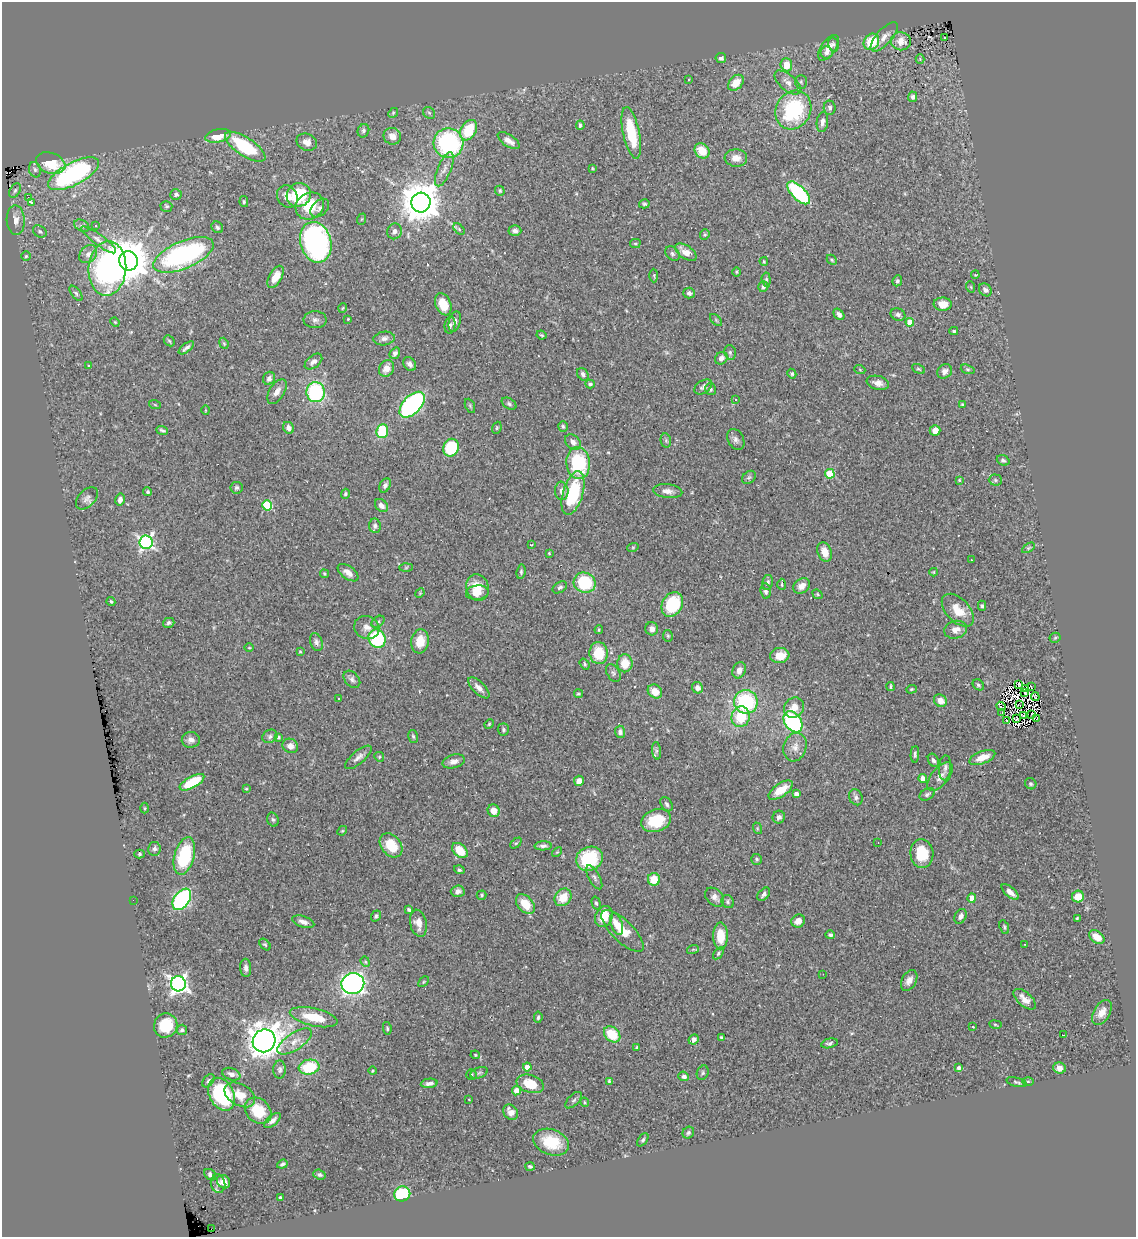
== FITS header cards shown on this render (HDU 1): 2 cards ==
NAXIS1  =                 1134
NAXIS2  =                 1235

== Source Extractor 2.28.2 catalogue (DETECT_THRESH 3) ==
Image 1134 x 1235 px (HDU 1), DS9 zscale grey, 1 PNG px = 1 image px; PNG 1138 x 1239 px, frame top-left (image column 1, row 1235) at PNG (2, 2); each listed source drawn as its Kron ellipse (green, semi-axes under 4 px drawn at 4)
Background 0.786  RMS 0.027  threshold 0.0798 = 3 sigma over >= 5 px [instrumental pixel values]
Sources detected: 377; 4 with non-positive FLUX_AUTO (blend fragments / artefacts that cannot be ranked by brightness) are neither listed nor drawn; the other 373 listed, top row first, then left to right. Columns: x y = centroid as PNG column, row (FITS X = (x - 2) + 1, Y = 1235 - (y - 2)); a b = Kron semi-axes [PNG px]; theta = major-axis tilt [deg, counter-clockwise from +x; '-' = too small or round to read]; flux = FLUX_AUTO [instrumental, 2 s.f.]
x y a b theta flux
884 37 18 7 48 14
944 37 3 2 - 3.3
901 41 10 9 - 15
871 42 8 7 - 61
833 44 7 5 -74 3.8
828 48 15 7 55 15
827 53 6 6 - 5.2
721 58 5 5 - 5.2
920 59 4 4 - 2.1
786 65 6 6 - 24
688 79 2 2 - 1.6
788 82 16 8 -40 12
801 82 7 5 -89 3.4
736 83 9 6 45 28
913 97 5 4 - 5.4
830 108 7 6 - 4.8
793 110 20 17 61 160
393 113 5 4 - 2.4
429 113 6 5 - 3.1
822 122 10 5 82 8.4
580 125 4 4 - 4.9
469 130 11 7 59 63
363 131 7 5 67 4.7
631 133 26 8 -78 73
218 136 13 6 12 33
392 136 9 8 - 15
509 141 12 6 -33 13
307 142 10 8 -22 13
448 143 15 15 - 250
245 147 23 9 -33 110
702 151 8 7 - 33
736 158 11 8 -5 15
51 163 15 10 -20 60
444 169 18 6 67 13
592 169 3 3 - 1.8
35 170 8 6 -74 5.2
73 174 28 11 28 320
15 190 8 5 62 3.7
500 191 5 4 - 3.2
799 193 14 6 -45 180
176 194 6 5 - 3.8
299 195 12 11 - 89
28 197 2 2 - 1600
287 197 12 9 -55 18
32 202 4 3 - 21
244 202 5 4 - 2.8
421 202 10 9 - 5200
644 204 5 4 - 2.6
166 206 6 5 - 2.9
310 206 15 13 34 53
320 208 11 7 45 7.3
362 219 6 3 70 2.1
16 220 15 9 -87 14
82 226 8 5 -29 4.5
95 226 3 3 - 1.7
217 227 6 5 - 3.5
459 229 7 4 -46 2.6
40 231 7 5 -33 3.9
394 231 8 7 - 9.1
515 231 6 5 - 6.1
705 235 5 4 - 2.5
99 240 21 5 -36 11
316 242 20 15 -74 410
635 243 5 4 - 2.6
686 252 12 6 -34 18
88 254 10 7 46 9.2
672 254 8 6 -46 4.9
183 255 32 13 23 320
26 256 5 5 - 2.4
832 260 5 4 - 2.6
128 261 10 9 - 6500
764 261 4 3 - 1.6
107 268 27 19 85 420
737 272 5 3 - 1.8
654 275 7 3 -89 2
975 275 4 3 - 1.6
275 277 12 6 60 20
766 280 7 4 -85 3.2
897 281 5 4 - 3.5
763 287 5 5 - 4.4
971 287 6 3 -72 1.9
985 290 7 5 -42 6.3
76 293 9 4 -52 3.9
689 293 6 5 - 4.8
443 304 11 7 -67 34
943 304 9 6 -2 22
343 308 5 3 - 1.4
839 314 6 4 -50 6.9
898 314 7 6 - 5.2
348 319 3 2 - 1.3
315 320 11 8 0 8
716 320 7 4 -46 2.7
115 322 5 4 - 1.9
455 322 10 5 74 6.7
910 322 4 4 - 33
450 325 8 5 79 4.6
954 331 4 3 - 2.4
542 335 5 3 - 2
384 339 10 7 8 8
169 341 6 4 -45 2.5
224 343 6 4 -68 2.3
186 348 9 3 39 5.3
730 352 7 5 -75 3.9
395 353 6 4 54 6
721 358 7 5 47 8.6
313 362 10 6 39 8
410 364 7 5 -54 7.6
89 366 4 4 - 2.3
386 368 9 7 60 16
918 369 7 3 -26 2.5
968 369 7 4 -19 2.8
860 370 5 3 - 1.6
945 371 8 6 42 9.6
583 374 7 5 -55 5.3
792 374 5 4 - 2.7
269 378 7 5 61 6.6
878 383 11 7 -13 11
590 384 4 4 - 4.1
703 387 10 6 33 6.9
710 389 6 5 - 4.1
277 392 14 7 58 12
316 392 10 9 - 160
735 399 4 3 - 2.4
509 404 8 5 -32 3.7
962 404 3 3 - 1.7
155 405 6 3 -20 2
412 405 15 9 46 330
470 406 7 4 -66 2.4
205 410 5 3 - 1.7
563 426 5 4 - 3.1
289 428 6 5 - 7.4
497 428 6 4 69 2.5
162 430 6 3 -21 3.3
382 431 7 6 - 76
935 431 5 5 - 14
736 439 11 8 -62 6.7
666 441 7 5 -79 3.2
573 442 9 6 -44 9.7
451 448 9 7 67 90
1003 460 6 5 - 4.5
578 463 16 12 -85 120
830 474 5 5 - 70
749 477 8 5 40 3.5
959 480 3 3 - 2.2
995 480 6 5 - 3.2
385 485 7 5 59 5.6
236 488 6 6 - 4
562 491 9 6 -84 9.5
668 491 15 7 -5 11
148 492 4 4 - 3.1
573 493 22 10 74 120
345 494 5 4 - 2.8
87 498 13 8 45 8.3
120 500 6 4 79 9.7
267 505 5 5 - 110
381 506 7 5 -45 8.2
375 526 7 6 - 5.3
146 542 7 7 - 450
531 545 3 2 - 1.3
633 547 6 3 19 2.1
1028 548 7 4 32 2.7
825 552 10 7 -71 19
549 553 2 2 - 1.3
971 560 3 2 - 3.2
406 568 6 4 2 2.8
521 572 7 4 82 3.2
934 572 4 4 - 2
348 573 12 6 -37 12
324 574 5 4 - 2
767 582 7 5 77 5
585 583 11 10 - 95
782 584 5 4 - 2.5
802 586 9 7 33 12
560 587 8 5 31 4.5
477 588 14 11 -74 32
766 591 7 5 -84 5.6
420 593 5 4 - 1.8
477 593 11 7 7 19
817 594 5 4 - 2.1
111 601 4 3 - 2.1
672 604 13 10 60 90
982 606 5 3 - 3.2
958 610 20 11 -46 32
378 622 7 5 37 3.5
169 623 6 5 - 3.2
367 627 13 11 -23 14
652 629 6 6 - 9.1
599 630 4 3 - 1.9
956 630 11 8 15 13
668 636 6 5 - 2.5
1055 638 5 5 - 2.5
377 639 9 8 - 130
420 641 12 9 83 28
316 642 9 6 -72 6.2
249 648 4 3 - 1.4
300 652 3 3 - 1.7
599 653 11 9 -86 54
780 655 10 7 6 29
625 663 9 7 88 30
585 664 6 4 -54 2.7
739 670 8 6 67 11
613 673 10 6 -61 4.4
352 679 10 7 -49 6.2
1019 684 4 2 - 0.13
978 685 6 5 - 3.2
891 687 4 3 - 2.9
1031 687 3 2 - 1.9
479 688 13 6 -45 12
697 688 6 5 - 9.2
1026 688 3 2 - 2.1
911 689 5 4 - 2.2
655 691 8 6 -38 23
1025 692 3 2 - 1.5
578 694 4 4 - 2.3
1035 697 4 2 - 0.66
339 699 3 2 - 2.9
940 701 7 6 - 14
746 702 12 11 - 140
1020 705 3 2 - 2.6
1001 706 5 3 - 4.6
794 708 11 9 45 19
1002 712 3 2 - 1.8
1032 714 3 2 - 0.66
1023 716 4 2 - 1.5
741 717 10 9 - 59
1017 719 3 2 - 1.1
1036 719 3 2 - 0.013
1006 721 2 2 - 2.7
793 722 11 8 -55 220
489 724 5 4 - 2
503 730 6 5 - 3.6
620 732 6 5 - 6.7
270 736 8 6 30 4.8
413 736 6 5 - 3.1
278 737 4 3 - 2.8
191 740 9 8 - 8.8
290 746 8 7 - 9.9
795 747 14 11 71 17
656 751 9 4 -83 4.7
915 754 8 4 86 4
358 757 16 6 40 9.5
379 757 5 4 - 2.2
982 757 13 6 21 25
933 760 7 5 -59 4.8
454 761 11 6 17 9.7
945 768 12 6 86 6.7
940 776 17 8 51 13
923 778 4 4 - 18
579 781 5 5 - 13
192 782 14 5 29 73
1031 784 6 5 - 2.9
246 789 4 3 - 1.8
781 790 14 6 34 31
796 794 4 4 - 9.6
927 794 8 5 28 4.3
856 797 8 6 -65 5.4
666 804 8 5 -58 4.5
145 808 5 3 - 1.8
494 811 6 5 - 20
779 817 6 6 - 6.3
273 820 7 5 -71 3.4
656 821 15 11 18 59
757 828 6 4 -73 2.1
342 831 5 4 - 2
516 843 6 4 44 2.5
878 843 2 2 - 0.89
391 845 13 9 -51 46
543 846 8 4 2 5.3
154 849 7 6 - 5.7
460 850 9 6 -41 37
557 852 6 3 44 2
922 853 14 11 -84 51
139 854 5 4 - 2.7
184 856 19 10 75 120
589 859 14 12 26 120
757 859 5 5 - 3.5
459 870 5 4 - 3.9
594 877 13 5 -61 5.8
654 879 6 6 - 32
458 891 7 5 4 7.8
1010 892 10 5 -42 12
764 894 8 5 47 5.7
482 895 5 4 - 2.1
1078 896 6 5 - 29
563 897 9 7 51 32
715 897 11 8 -45 9.1
972 898 4 4 - 22
182 899 12 7 55 320
133 900 2 2 - 35
728 902 7 6 - 3.5
596 903 6 4 -73 3.1
525 904 11 7 -50 32
409 909 4 3 - 3
376 916 6 4 54 3.2
961 916 8 5 62 7.6
604 917 11 8 65 39
1077 918 3 3 - 1.8
798 921 7 6 - 14
303 922 11 5 -18 10
418 923 14 8 -78 17
617 924 11 5 -70 13
1004 927 7 4 -69 3.1
623 931 27 10 -44 43
830 935 5 4 - 3.3
721 936 13 7 -89 38
1097 937 9 6 -34 24
1025 944 3 2 - 3.2
265 945 7 4 -46 2.9
693 949 6 4 19 2.2
718 953 7 4 55 3.1
365 962 5 4 - 2.5
246 968 9 5 -87 6.9
823 974 2 2 - 0.75
909 980 11 7 62 11
424 982 6 4 46 2.4
353 983 11 10 - 590
178 984 7 7 - 780
1025 999 14 7 -41 14
1102 1012 14 8 60 16
314 1017 24 9 -13 47
538 1017 6 3 82 2.8
166 1025 12 11 - 63
995 1025 6 3 -9 2
973 1027 3 2 - 0.94
387 1028 6 4 -80 2.4
182 1030 5 5 - 3.4
612 1034 9 7 -44 52
1064 1035 3 2 - 19
721 1037 3 3 - 2.6
694 1039 5 4 - 8.1
264 1041 12 11 - 2300
295 1041 20 8 34 20
829 1043 8 4 13 4.9
637 1047 3 3 - 2
475 1055 5 3 - 2.2
309 1067 10 7 9 82
527 1067 4 4 - 17
959 1068 4 4 - 4.9
1059 1068 6 5 - 10
280 1070 9 6 89 5.1
372 1071 4 3 - 1.9
479 1073 9 5 21 3.8
703 1073 7 5 67 3.8
231 1074 9 6 -18 8.7
471 1074 5 5 - 2.6
684 1076 5 4 - 4.9
208 1081 7 5 50 3.7
609 1081 4 3 - 2.6
1028 1081 6 4 1 2.6
1017 1082 10 3 -14 3.5
429 1083 8 4 6 7.1
530 1084 14 9 -18 44
516 1091 5 4 - 20
222 1094 17 12 -64 180
240 1095 17 10 -30 28
469 1099 2 2 - 0.98
574 1100 10 5 45 4.8
585 1102 5 3 - 1.9
258 1111 15 11 -43 56
511 1112 8 6 -51 14
273 1120 10 5 40 7.9
688 1133 6 5 - 3.6
643 1140 7 4 53 3.5
551 1142 18 12 -20 62
282 1164 5 4 - 3.6
530 1166 5 4 - 3.2
210 1175 7 5 -43 5.6
319 1175 6 5 - 4.3
224 1182 7 6 - 9.8
218 1184 9 7 -77 8.7
402 1194 8 7 - 91
280 1198 3 3 - 3.3
211 1229 2 2 - 13
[4 non-positive-flux detections neither listed nor drawn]